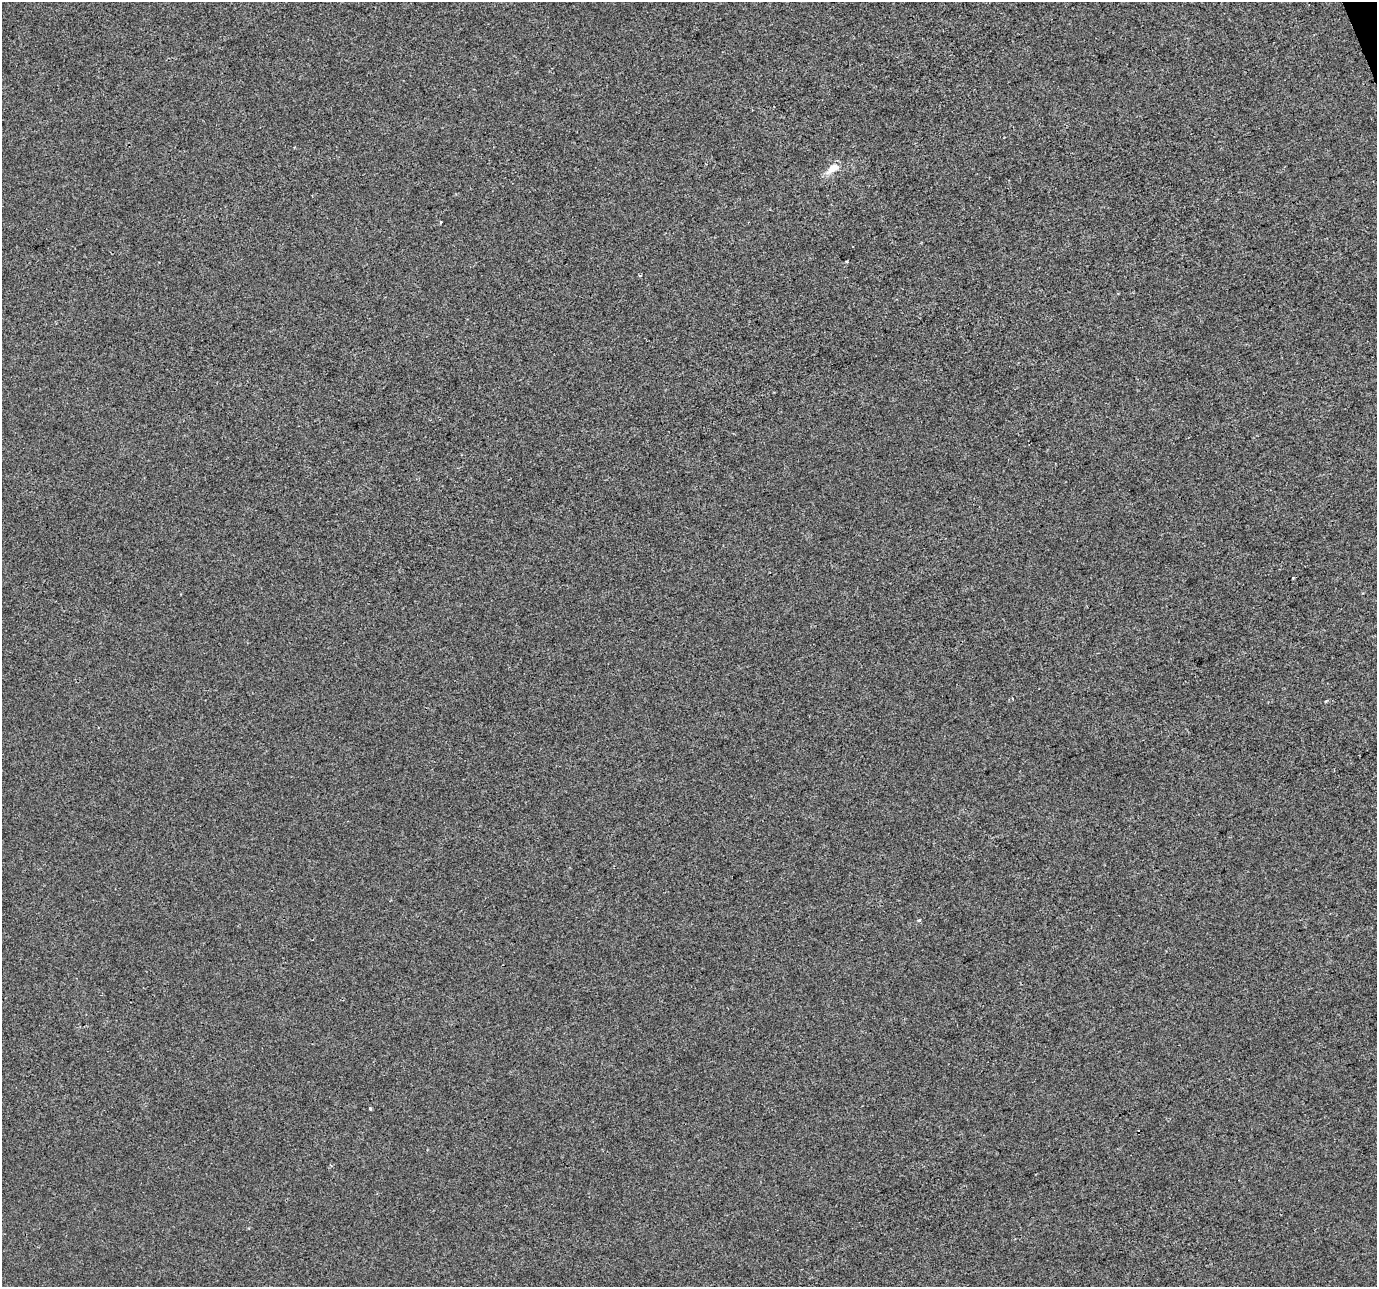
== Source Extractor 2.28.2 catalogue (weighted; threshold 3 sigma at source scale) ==
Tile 10 of 4 x 4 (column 2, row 3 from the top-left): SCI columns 1378-2752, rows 1415-2699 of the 5503 x 5342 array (HDU 1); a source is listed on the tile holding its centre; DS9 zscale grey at full resolution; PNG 1379 x 1289 px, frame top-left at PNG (2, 2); no overlay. Shown black and unused: <1% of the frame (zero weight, under 2 of 3 exposures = <1% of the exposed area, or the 3 px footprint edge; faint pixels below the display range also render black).
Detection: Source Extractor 2.28.2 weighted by HDU 2 'WHT'; one run over the whole footprint, this tile lists its part. Background -2.12e-04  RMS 0.0042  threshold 0.0189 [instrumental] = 3 sigma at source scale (4.5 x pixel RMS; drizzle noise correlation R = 1.50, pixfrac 1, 0.0396/0.0396 arcsec/px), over >= 5 px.
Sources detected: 7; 1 cosmic-ray / hot-pixel residue — not listed; the other 6 listed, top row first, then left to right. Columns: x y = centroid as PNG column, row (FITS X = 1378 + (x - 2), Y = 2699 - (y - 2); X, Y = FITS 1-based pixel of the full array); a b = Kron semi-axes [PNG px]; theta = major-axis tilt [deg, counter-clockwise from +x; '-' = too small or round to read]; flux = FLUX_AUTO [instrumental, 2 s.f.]
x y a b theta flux
833 168 18 8 31 5.1
440 222 4 3 - 0.39
640 276 4 3 - 0.53
1293 578 3 2 - 0.64
919 920 4 4 - 0.47
370 1108 3 3 - 0.59